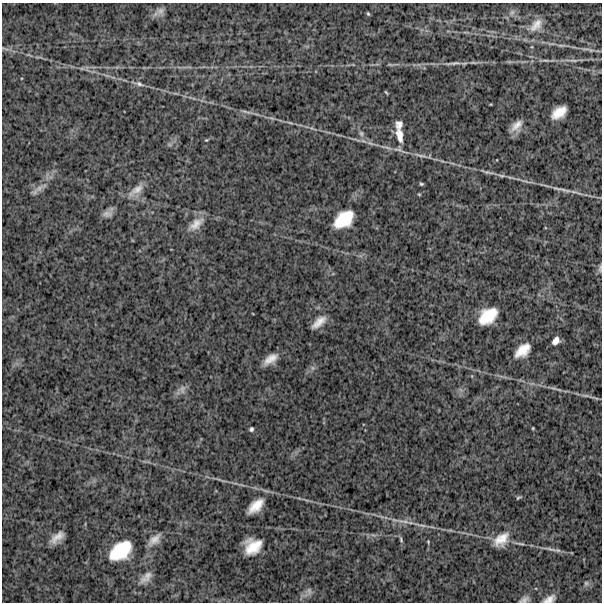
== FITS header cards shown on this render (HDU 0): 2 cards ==
NAXIS1  =                  600
NAXIS2  =                  600

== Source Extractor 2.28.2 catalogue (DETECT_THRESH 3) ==
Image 600 x 600 px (HDU 0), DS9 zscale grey, 1 PNG px = 1 image px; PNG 604 x 604 px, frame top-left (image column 1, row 600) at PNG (2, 3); no overlay
Background 1520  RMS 260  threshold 773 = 3 sigma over >= 5 px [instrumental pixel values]
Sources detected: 64; all 64 listed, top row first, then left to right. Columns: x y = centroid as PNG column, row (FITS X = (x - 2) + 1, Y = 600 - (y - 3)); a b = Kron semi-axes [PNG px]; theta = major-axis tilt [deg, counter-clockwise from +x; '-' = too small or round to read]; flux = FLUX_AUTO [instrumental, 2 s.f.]
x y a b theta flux
160 11 13 10 24 120000
512 12 9 7 57 70000
368 14 5 3 - 21000
536 25 23 13 47 260000
561 45 12 4 0 51000
5 49 14 2 -17 35000
586 49 16 3 -3 62000
546 60 12 4 -4 47000
573 60 16 4 -2 71000
453 63 29 4 5 120000
390 65 8 4 -9 29000
82 68 7 4 18 29000
138 84 19 6 -16 91000
386 92 5 2 - 19000
246 112 17 4 -12 71000
559 112 15 9 36 280000
290 123 10 3 -15 38000
399 125 11 9 84 110000
516 126 14 8 49 170000
361 133 8 7 - 52000
399 135 24 11 -76 260000
206 140 4 4 - 16000
371 143 14 5 -21 80000
420 155 23 4 -11 110000
487 172 16 5 -17 66000
502 176 11 4 -10 51000
421 184 4 3 - 24000
39 188 21 7 28 120000
562 189 38 5 -11 170000
136 190 28 10 38 220000
419 194 5 3 - 17000
107 214 14 8 4 97000
344 219 23 15 39 570000
196 224 25 11 38 230000
600 268 12 5 85 45000
488 316 18 12 38 500000
319 322 18 7 41 170000
556 341 8 6 52 99000
523 350 16 9 41 280000
270 359 15 7 35 190000
313 368 6 6 - 45000
554 388 12 3 -16 51000
182 389 13 9 71 96000
586 395 16 4 -10 69000
533 428 3 3 - 15000
251 429 4 4 - 35000
518 497 7 3 31 24000
256 506 18 9 43 270000
404 521 23 5 -9 150000
421 525 26 3 -11 120000
57 537 17 7 39 170000
401 539 10 4 -68 37000
501 539 22 14 40 310000
154 540 19 9 42 160000
428 542 4 3 - 16000
520 543 18 3 -7 69000
253 546 16 14 35 410000
551 549 25 4 -11 100000
120 551 28 18 37 750000
146 577 21 10 42 160000
586 583 7 6 - 36000
308 592 17 9 57 92000
549 599 13 7 25 120000
524 600 12 6 24 70000
At the frame edge (FLAGS 8, measured only in part): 3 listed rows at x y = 600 268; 549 599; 524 600